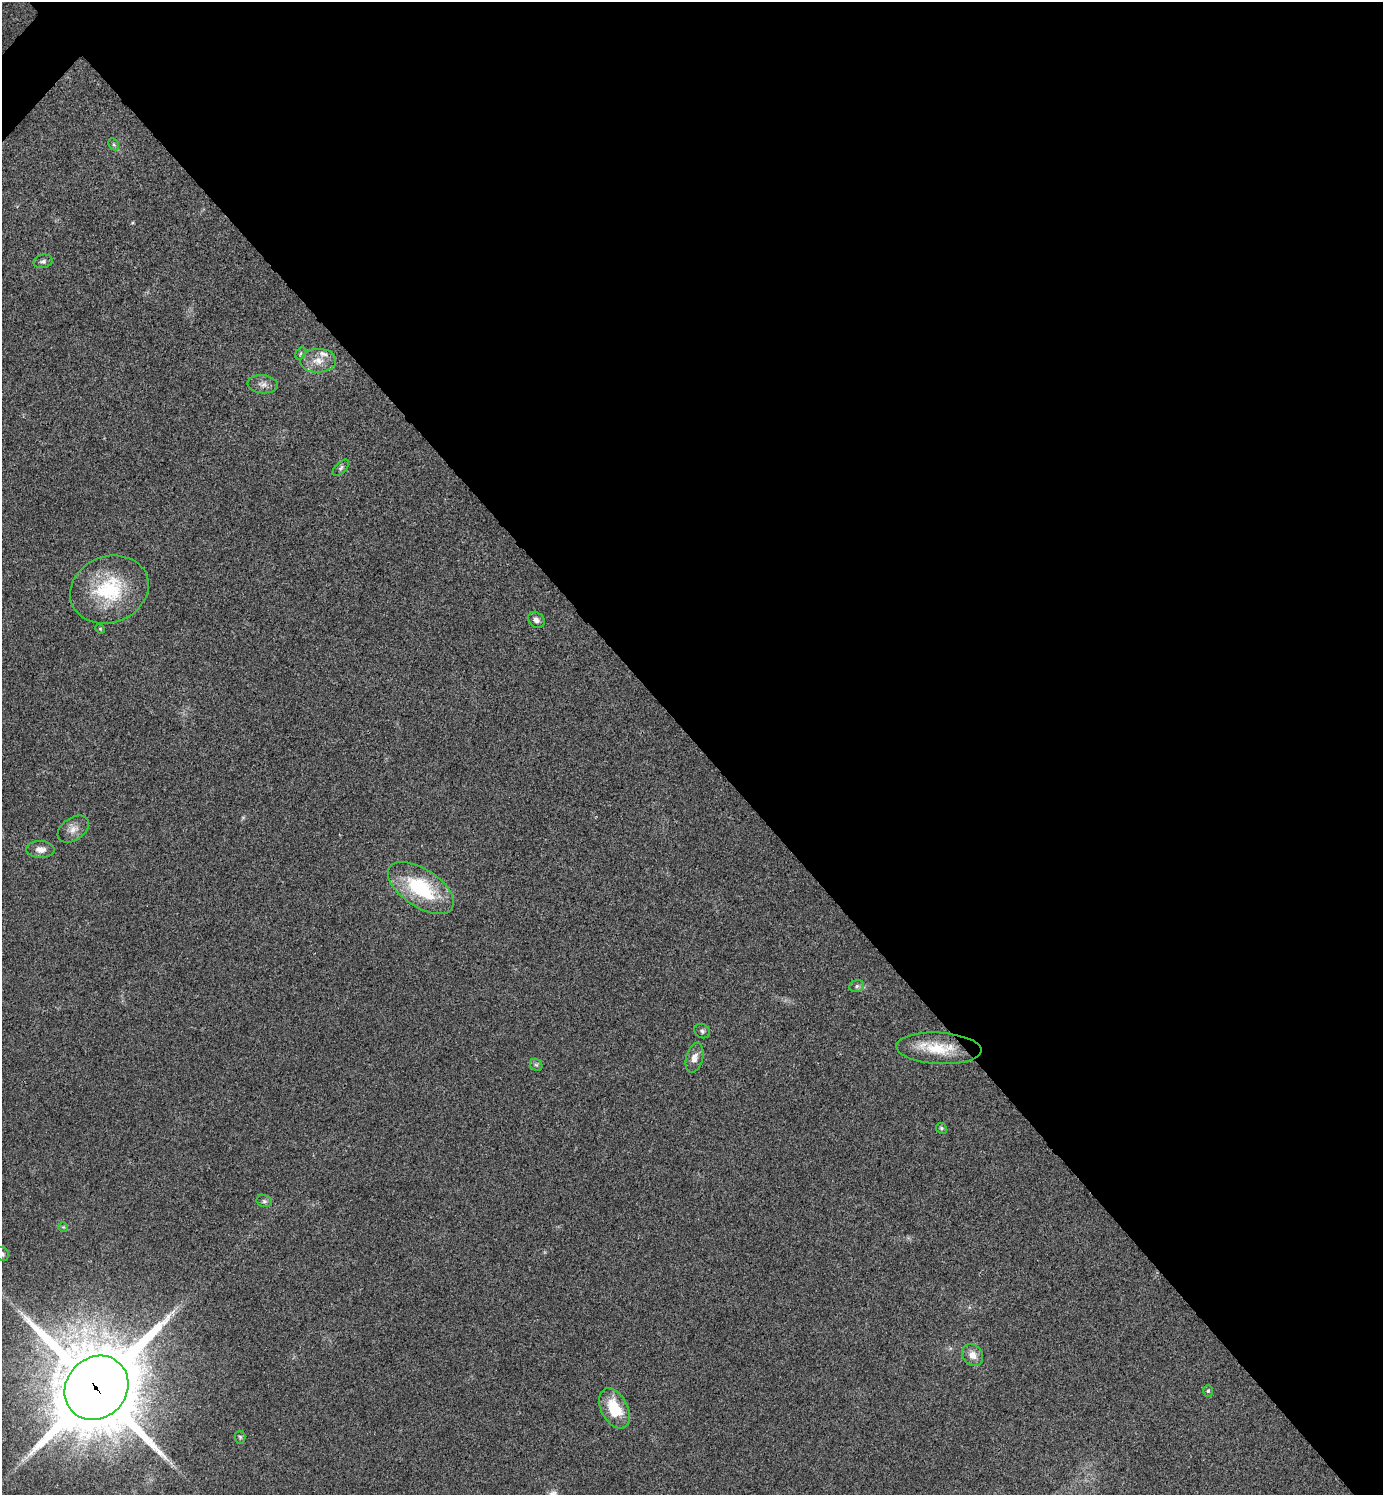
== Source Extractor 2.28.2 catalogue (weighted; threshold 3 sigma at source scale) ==
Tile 8 of 4 x 4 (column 4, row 2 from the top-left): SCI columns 4303-5683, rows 2995-4487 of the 5984 x 5984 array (HDU 1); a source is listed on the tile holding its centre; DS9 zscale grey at full resolution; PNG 1385 x 1497 px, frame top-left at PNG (2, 2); each listed source drawn as its Kron ellipse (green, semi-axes under 4 px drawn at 4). Shown black and unused: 50% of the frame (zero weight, under 3 of 4 exposures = <1% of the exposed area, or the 3 px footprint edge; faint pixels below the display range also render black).
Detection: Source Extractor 2.28.2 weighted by HDU 2 'WHT'; one run over the whole footprint, this tile lists its part. Background 0.0199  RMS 0.0054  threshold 0.0245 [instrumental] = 3 sigma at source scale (4.5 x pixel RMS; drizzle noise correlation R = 1.50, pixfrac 1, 0.05/0.05 arcsec/px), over >= 5 px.
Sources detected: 28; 1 too faint to see at this stretch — neither listed nor drawn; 1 inside a brighter listed object's ellipse — not listed separately; the other 26 listed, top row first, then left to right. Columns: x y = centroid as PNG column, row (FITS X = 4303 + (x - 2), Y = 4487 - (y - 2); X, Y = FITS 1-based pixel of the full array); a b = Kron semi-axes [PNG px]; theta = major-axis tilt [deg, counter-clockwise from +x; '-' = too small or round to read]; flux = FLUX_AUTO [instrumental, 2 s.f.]
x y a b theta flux
114 144 6 5 - 0.97
43 261 9 6 13 1.7
301 354 6 5 - 0.93
318 361 18 12 2 7.3
263 384 15 9 -6 3.6
341 468 10 5 44 1.4
109 589 40 33 21 42
536 620 9 7 -45 2.5
100 629 5 4 - 0.62
73 829 17 11 34 5
40 849 14 8 -3 4.2
421 888 37 19 -33 44
857 986 7 6 - 1.5
702 1031 8 7 - 1.3
939 1048 43 15 -3 20
694 1058 15 8 74 4.3
536 1065 7 5 -41 1.1
941 1128 6 5 - 0.91
264 1201 8 6 -14 1.4
63 1227 5 5 - 0.7
2 1254 7 6 - 1.7
973 1355 12 9 -49 5.3
96 1388 34 30 47 7500
1208 1391 6 5 - 0.75
614 1408 21 13 -63 20
240 1437 6 5 - 1
Overlapping masked pixels (flux is a lower limit): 1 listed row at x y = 96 1388
Isophote crosses this tile's border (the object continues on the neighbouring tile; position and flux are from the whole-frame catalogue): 1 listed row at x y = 2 1254